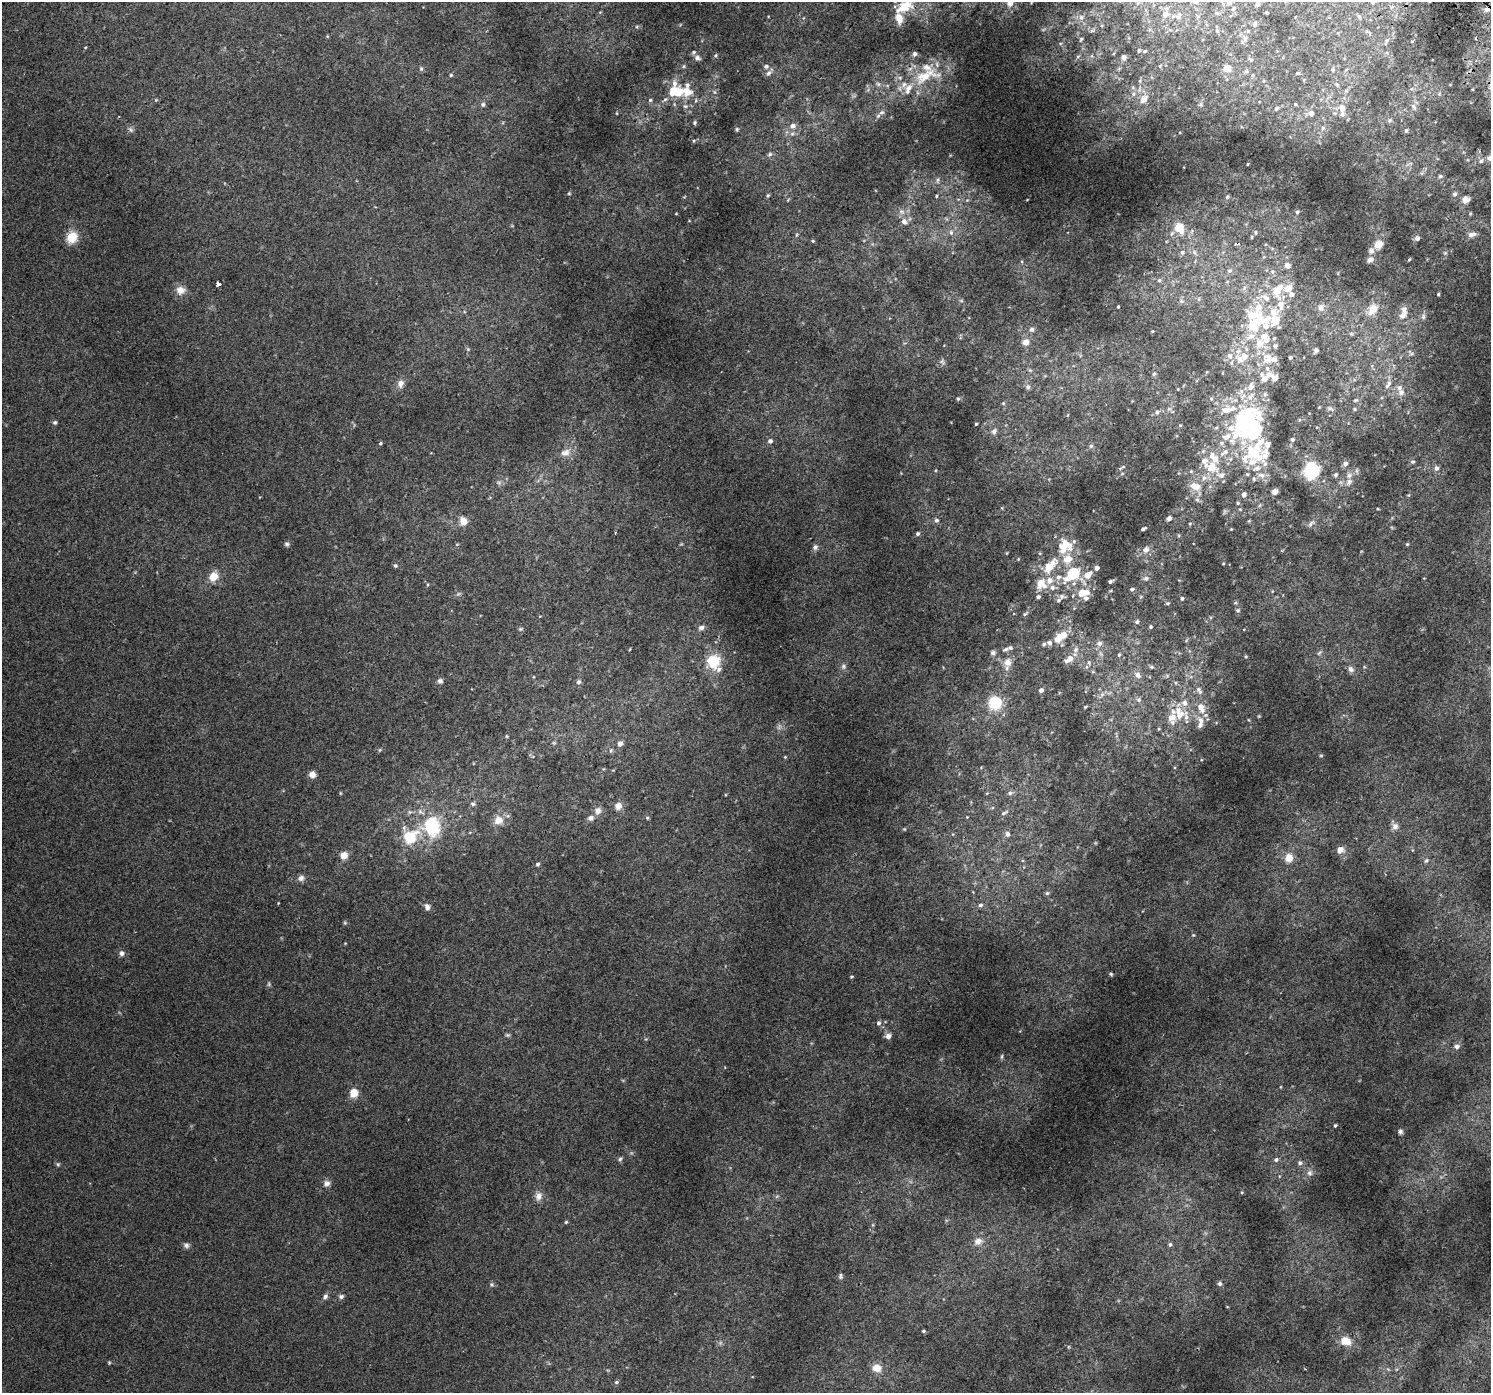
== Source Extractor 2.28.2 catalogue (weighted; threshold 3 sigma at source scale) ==
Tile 10 of 4 x 4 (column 2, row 3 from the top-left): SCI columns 1541-3029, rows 1696-3086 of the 6070 x 6105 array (HDU 1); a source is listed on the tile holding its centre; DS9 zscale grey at full resolution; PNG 1493 x 1395 px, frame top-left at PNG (2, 2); no overlay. Shown black and unused: <1% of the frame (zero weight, under 2 of 3 exposures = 3% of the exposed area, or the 3 px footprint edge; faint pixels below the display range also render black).
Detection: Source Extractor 2.28.2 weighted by HDU 2 'WHT'; one run over the whole footprint, this tile lists its part. Background 0.0209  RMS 0.0081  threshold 0.0366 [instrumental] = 3 sigma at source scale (4.5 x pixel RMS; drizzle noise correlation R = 1.50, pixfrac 1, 0.0396/0.0396 arcsec/px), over >= 5 px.
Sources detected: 386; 5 too faint to see at this stretch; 3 inside a brighter object's white glare — not listed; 65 inside a brighter listed object's ellipse — not listed separately; the other 313 listed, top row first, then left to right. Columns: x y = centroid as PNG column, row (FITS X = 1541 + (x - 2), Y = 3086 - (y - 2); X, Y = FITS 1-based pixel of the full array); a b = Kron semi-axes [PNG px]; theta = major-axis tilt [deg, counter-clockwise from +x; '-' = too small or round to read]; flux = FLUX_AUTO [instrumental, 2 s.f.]
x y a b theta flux
1230 2 12 6 66 2.4
1010 3 6 5 - 3.4
1138 3 7 6 - 1.9
1257 4 7 6 - 2
904 7 13 8 32 19
1233 9 7 5 70 1.7
1487 9 7 5 4 2.8
1216 13 7 5 -27 1.5
1266 13 3 2 - 0.71
1165 14 7 6 - 6.3
1178 16 13 9 35 5.1
1359 16 7 4 -44 1.2
1081 17 8 7 - 2.7
899 18 14 8 -77 6.5
1255 24 7 5 65 1.5
637 27 5 3 - 0.7
1217 31 6 5 - 1.4
1248 31 5 5 - 0.86
1367 31 7 5 -29 1.4
1081 39 6 4 70 0.98
1245 39 8 6 90 2.1
1386 40 9 6 40 2.5
1412 41 3 3 - 3.3
1144 51 6 5 - 1.4
915 54 6 5 - 2.2
715 55 5 4 - 0.92
1078 56 5 3 - 0.75
1124 57 7 6 - 3.8
697 58 7 7 - 2.3
684 66 5 3 - 0.85
766 66 6 6 - 1.9
1160 66 6 5 - 1.3
1227 68 8 7 - 6.5
421 69 6 5 - 1.2
1332 70 6 6 - 1.5
1246 71 6 5 - 1.3
769 73 11 6 50 2.9
1297 73 5 4 - 0.7
451 75 4 4 - 0.87
924 76 47 17 12 32
1140 81 6 4 -73 1.1
674 83 12 7 -68 4.2
878 84 7 5 -45 1.6
1337 84 7 5 -48 1.6
1411 89 6 4 18 1
679 92 12 9 56 12
715 92 6 4 -70 1
1133 94 6 5 - 1.9
665 99 6 5 - 1.4
1144 99 13 9 45 5.9
156 100 4 4 - 0.68
650 100 5 4 - 1.1
483 104 6 6 - 1.7
1295 104 5 4 - 0.95
1414 106 10 5 -50 2
1342 108 12 9 89 6.4
1276 109 6 5 - 1.4
882 112 8 5 11 1.8
1311 113 6 6 - 4.1
1389 120 7 5 55 1.2
694 123 5 5 - 1.1
793 126 9 8 - 4
1323 128 6 5 - 1.5
130 129 9 4 -55 1.6
737 129 6 4 -70 1
1406 130 4 4 - 1.2
694 141 4 4 - 0.77
770 154 8 6 44 1.7
1489 158 7 7 - 2.9
1481 161 7 5 16 1.9
1248 164 3 2 - 0.58
1440 176 6 6 - 1.7
937 180 7 5 73 1.5
569 193 5 4 - 0.72
1454 194 7 7 - 2.1
768 196 5 4 - 0.98
936 196 4 3 - 1.7
1227 197 4 4 - 1.2
967 200 4 4 - 0.76
1466 200 7 7 - 5.8
902 212 9 6 -7 2.7
1297 212 5 4 - 0.97
1470 213 5 4 - 0.82
676 214 4 2 - 0.48
904 221 9 7 -47 3.2
1179 228 16 12 -60 12
951 232 7 6 - 2.1
1255 232 7 3 82 0.85
1472 234 11 6 9 3.4
72 237 13 11 58 13
1252 237 5 3 - 0.6
1417 238 5 5 - 3
813 241 4 4 - 0.81
1236 244 4 4 - 1.3
1378 244 5 5 - 22
1371 251 8 8 - 2.9
1182 252 7 6 - 1.6
1445 253 5 5 - 0.88
1370 260 9 7 43 2.8
1409 260 5 3 - 0.69
1287 265 5 5 - 4.5
1229 271 6 6 - 1.9
1159 280 6 5 - 1.4
218 284 4 3 - 38
1288 289 7 6 - 8.5
180 290 12 10 -4 6
1276 291 19 12 -66 13
1291 294 5 5 - 3
1438 294 3 3 - 0.79
1265 297 16 8 -28 6.7
1199 299 6 4 89 1
961 301 6 4 -1 0.89
1181 301 7 6 - 1.7
1118 307 3 2 - 0.64
1321 307 10 8 82 3.1
1373 309 15 11 55 9.5
1402 315 9 7 27 4
1423 317 8 6 89 1.8
1260 319 18 12 -21 23
1031 329 7 7 - 2.3
1251 336 15 9 20 7.2
1026 342 5 5 - 8.1
1260 343 11 9 -89 10
1275 346 6 6 - 1.7
468 349 6 5 - 1.1
1316 350 4 4 - 2
1290 357 3 3 - 1.1
1240 359 12 11 - 7.9
1268 360 20 14 -5 9.9
1222 373 4 3 - 0.5
1154 374 6 4 62 1.1
1274 378 5 5 - 5.9
1265 379 9 7 -50 5.4
401 383 10 8 77 4.1
1388 384 14 6 56 3.2
1251 386 15 8 74 5.3
1028 387 8 6 -66 2.1
1241 391 7 4 -72 1.6
1401 392 10 9 - 3.8
1265 394 6 5 - 1.3
1250 397 16 7 50 6.2
958 399 5 4 - 1
1211 399 6 4 -90 1.1
1355 400 6 4 19 1
1003 403 5 5 - 0.99
1330 409 8 5 -28 1.6
1355 409 5 4 - 0.92
1254 410 31 13 9 19
1157 412 8 6 42 2.2
55 422 5 5 - 1.3
976 424 3 3 - 0.86
1180 425 4 4 - 0.75
1231 428 36 21 -40 30
994 431 9 7 62 2.7
1256 431 25 11 20 47
1292 440 4 4 - 1.2
770 441 5 5 - 2.6
380 443 5 4 - 0.91
1267 444 12 7 67 4.1
1091 446 6 6 - 1.4
565 453 15 10 25 6.1
1252 462 40 17 -26 26
1412 462 6 5 - 1.3
1345 463 6 6 - 3.1
1122 467 10 3 32 1
1211 468 19 18 - 17
1436 468 6 6 - 2.2
1312 469 16 16 - 30
1191 471 5 5 - 0.96
1336 475 6 5 - 1.4
1349 475 9 7 54 3.4
499 483 6 6 - 1.6
1197 486 11 11 - 7.4
1275 491 6 5 - 2.9
1244 494 7 5 69 2.3
1197 500 7 5 -67 1.7
1238 503 4 4 - 0.95
1260 505 6 4 70 0.96
1002 508 4 4 - 0.68
1378 509 4 3 - 0.61
1169 518 6 5 - 2.2
936 520 6 5 - 1.8
463 521 9 8 - 7.2
1249 521 5 4 - 0.74
1311 523 12 4 43 2
1190 524 4 4 - 0.76
1143 529 5 3 - 1.5
1231 529 3 3 - 0.56
918 534 5 4 - 1.4
287 544 6 5 - 1.5
1407 544 4 3 - 0.68
1066 546 22 19 61 18
815 547 8 7 - 2.1
1146 550 11 9 46 4
1223 564 4 2 - 0.48
395 566 6 5 - 1.2
1048 568 12 10 63 9.3
1097 568 4 4 - 3
1073 573 10 8 41 26
1088 575 7 5 39 9.8
214 576 10 9 - 9.5
1059 577 7 7 - 3
1146 578 7 6 - 2.1
1110 581 4 3 - 1.6
1040 583 13 9 62 8.3
1052 587 8 7 - 2.6
1132 589 5 4 - 1.4
1083 593 11 7 12 14
1061 596 10 6 -6 2.3
1038 597 5 4 - 1.6
1141 597 5 5 - 0.96
1182 598 5 4 - 1.2
1168 603 5 4 - 0.89
1238 610 6 5 - 1.1
1025 614 9 4 31 1.2
1137 622 6 5 - 1.4
1151 627 4 4 - 1.1
701 628 8 6 14 2.5
521 629 6 5 - 1.1
1063 635 11 8 15 8.7
1049 643 7 6 - 2.4
1099 644 7 6 - 2.9
630 649 4 3 - 0.56
1006 649 10 5 26 2.6
1076 649 9 7 46 3.2
993 653 8 6 -1 1.9
1319 653 7 4 45 1.1
1119 655 6 4 63 1.1
1246 656 4 4 - 0.7
1069 659 11 6 31 6.5
713 661 14 14 - 22
1007 662 12 10 71 6.5
1089 662 7 5 -72 1.3
843 666 8 7 - 2
1151 667 6 4 -20 1.2
1351 669 9 7 -37 2.7
1138 675 10 8 -48 3.8
440 681 7 7 - 2.1
579 682 7 6 - 1.6
1041 690 5 4 - 2.7
1199 690 13 6 -58 3.2
1102 694 7 6 - 2.1
1139 700 7 6 - 2.1
995 702 13 12 - 23
1085 707 6 3 31 0.78
1201 707 12 8 -66 8.2
1180 714 21 14 26 16
1201 721 13 7 -64 5.2
506 736 5 3 - 0.75
554 743 6 4 -18 0.9
620 743 7 6 - 2.8
379 750 6 4 70 0.75
1321 755 5 3 - 0.62
785 757 5 4 - 0.67
312 774 8 7 - 4
340 793 5 3 - 0.6
1010 793 7 6 - 1.6
473 804 7 5 -16 1.4
618 806 8 7 - 5.4
598 811 10 9 - 3.8
410 812 6 5 - 1.5
1004 813 12 4 27 1.6
967 817 3 3 - 0.42
591 818 7 6 - 2.8
647 818 5 4 - 0.95
498 820 11 10 - 7.3
432 826 16 13 -80 48
1395 826 9 9 - 3.4
1007 834 7 6 - 2.5
410 837 17 15 33 29
1340 850 8 7 - 4.3
344 855 8 7 - 6.3
1289 858 11 10 - 7.9
1426 860 7 5 48 1.4
538 864 6 4 18 1.1
301 878 9 7 30 2.9
1047 893 6 6 - 1.2
980 905 6 5 - 1.9
427 907 8 6 -74 2.8
1193 935 4 4 - 0.77
122 953 7 6 - 2.4
1111 974 5 4 - 0.93
851 977 4 3 - 0.74
878 1023 6 5 - 1.8
507 1035 7 5 -18 1.2
888 1036 6 6 - 3.8
1457 1046 7 6 - 2.4
1002 1056 8 4 89 1
354 1093 10 9 - 8
1335 1125 3 3 - 0.97
1400 1131 6 5 - 1.7
620 1159 6 5 - 1.2
1276 1159 6 5 - 1.6
1300 1163 6 5 - 1.9
58 1164 7 5 -68 1.2
1309 1173 8 8 - 2.5
327 1183 9 8 - 3.3
1242 1192 4 3 - 0.63
538 1196 11 9 82 4.5
566 1222 4 4 - 0.86
978 1241 12 10 16 5.5
1170 1244 6 5 - 1.5
186 1245 8 7 - 2.1
840 1276 8 5 -84 1.4
492 1284 5 5 - 1.2
1220 1284 6 5 - 1.5
325 1296 7 6 - 2
341 1296 7 6 - 1.8
923 1331 5 4 - 0.89
1346 1341 13 10 -15 8.2
109 1363 5 4 - 0.79
877 1368 10 9 - 7.7
616 1382 6 5 - 1.3
Isophote crosses this tile's border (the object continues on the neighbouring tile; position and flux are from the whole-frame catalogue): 6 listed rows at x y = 1230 2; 1010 3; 1257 4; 904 7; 899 18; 1489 158